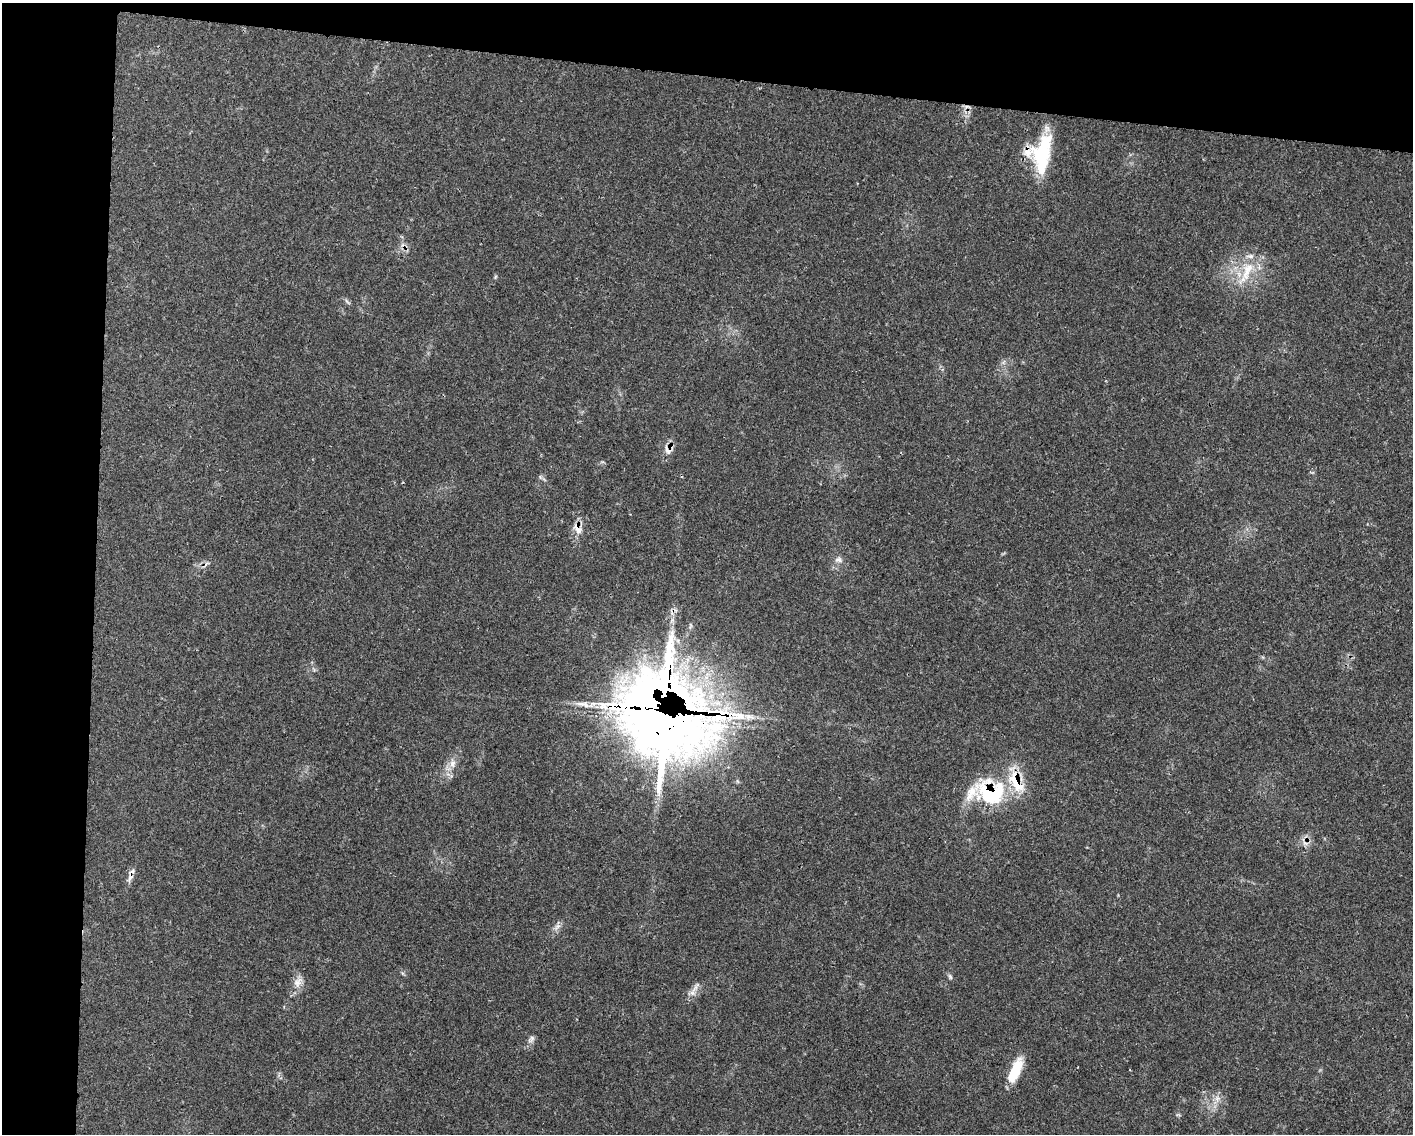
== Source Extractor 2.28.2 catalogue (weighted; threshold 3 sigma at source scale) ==
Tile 1 of 3 x 4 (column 1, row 1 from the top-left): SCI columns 219-1629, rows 3401-4532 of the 4559 x 4536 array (HDU 1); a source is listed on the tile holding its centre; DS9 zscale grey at full resolution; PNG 1415 x 1136 px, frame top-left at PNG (2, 3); no overlay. Shown black and unused: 13% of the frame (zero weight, under 3 of 4 exposures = <1% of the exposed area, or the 3 px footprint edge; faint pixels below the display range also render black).
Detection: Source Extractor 2.28.2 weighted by HDU 2 'WHT'; one run over the whole footprint, this tile lists its part. Background 0.0832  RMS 0.004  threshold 0.0178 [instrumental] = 3 sigma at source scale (4.5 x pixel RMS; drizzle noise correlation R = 1.50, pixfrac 1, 0.05/0.05 arcsec/px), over >= 5 px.
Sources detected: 28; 1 inside a brighter object's white glare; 1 cosmic-ray / hot-pixel residue — not listed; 5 inside a brighter listed object's ellipse — not listed separately; the other 21 listed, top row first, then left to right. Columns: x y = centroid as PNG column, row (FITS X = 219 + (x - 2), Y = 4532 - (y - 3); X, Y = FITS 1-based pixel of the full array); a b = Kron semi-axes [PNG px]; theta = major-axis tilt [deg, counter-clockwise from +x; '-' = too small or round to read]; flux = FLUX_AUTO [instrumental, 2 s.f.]
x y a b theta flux
1041 153 42 25 77 27
1248 269 18 14 28 9.1
495 277 6 4 71 0.49
347 301 10 3 -50 0.72
669 449 16 12 48 3.4
577 528 19 10 -63 3.8
839 560 12 7 -19 1.8
582 704 21 6 -1 3.5
749 717 15 8 -10 3.1
661 719 67 50 -30 760
452 763 12 8 82 2.8
1016 782 37 18 -61 14
971 792 69 23 39 19
131 876 17 7 76 2.3
557 927 12 6 50 1.8
950 977 8 5 -63 0.81
298 982 16 11 58 3.7
695 987 21 5 54 2.3
532 1038 6 6 - 1.1
1015 1070 31 11 67 11
1217 1098 9 8 - 2.2
Overlapping masked pixels (flux is a lower limit): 7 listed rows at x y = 1041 153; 669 449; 577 528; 661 719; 1016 782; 971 792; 131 876